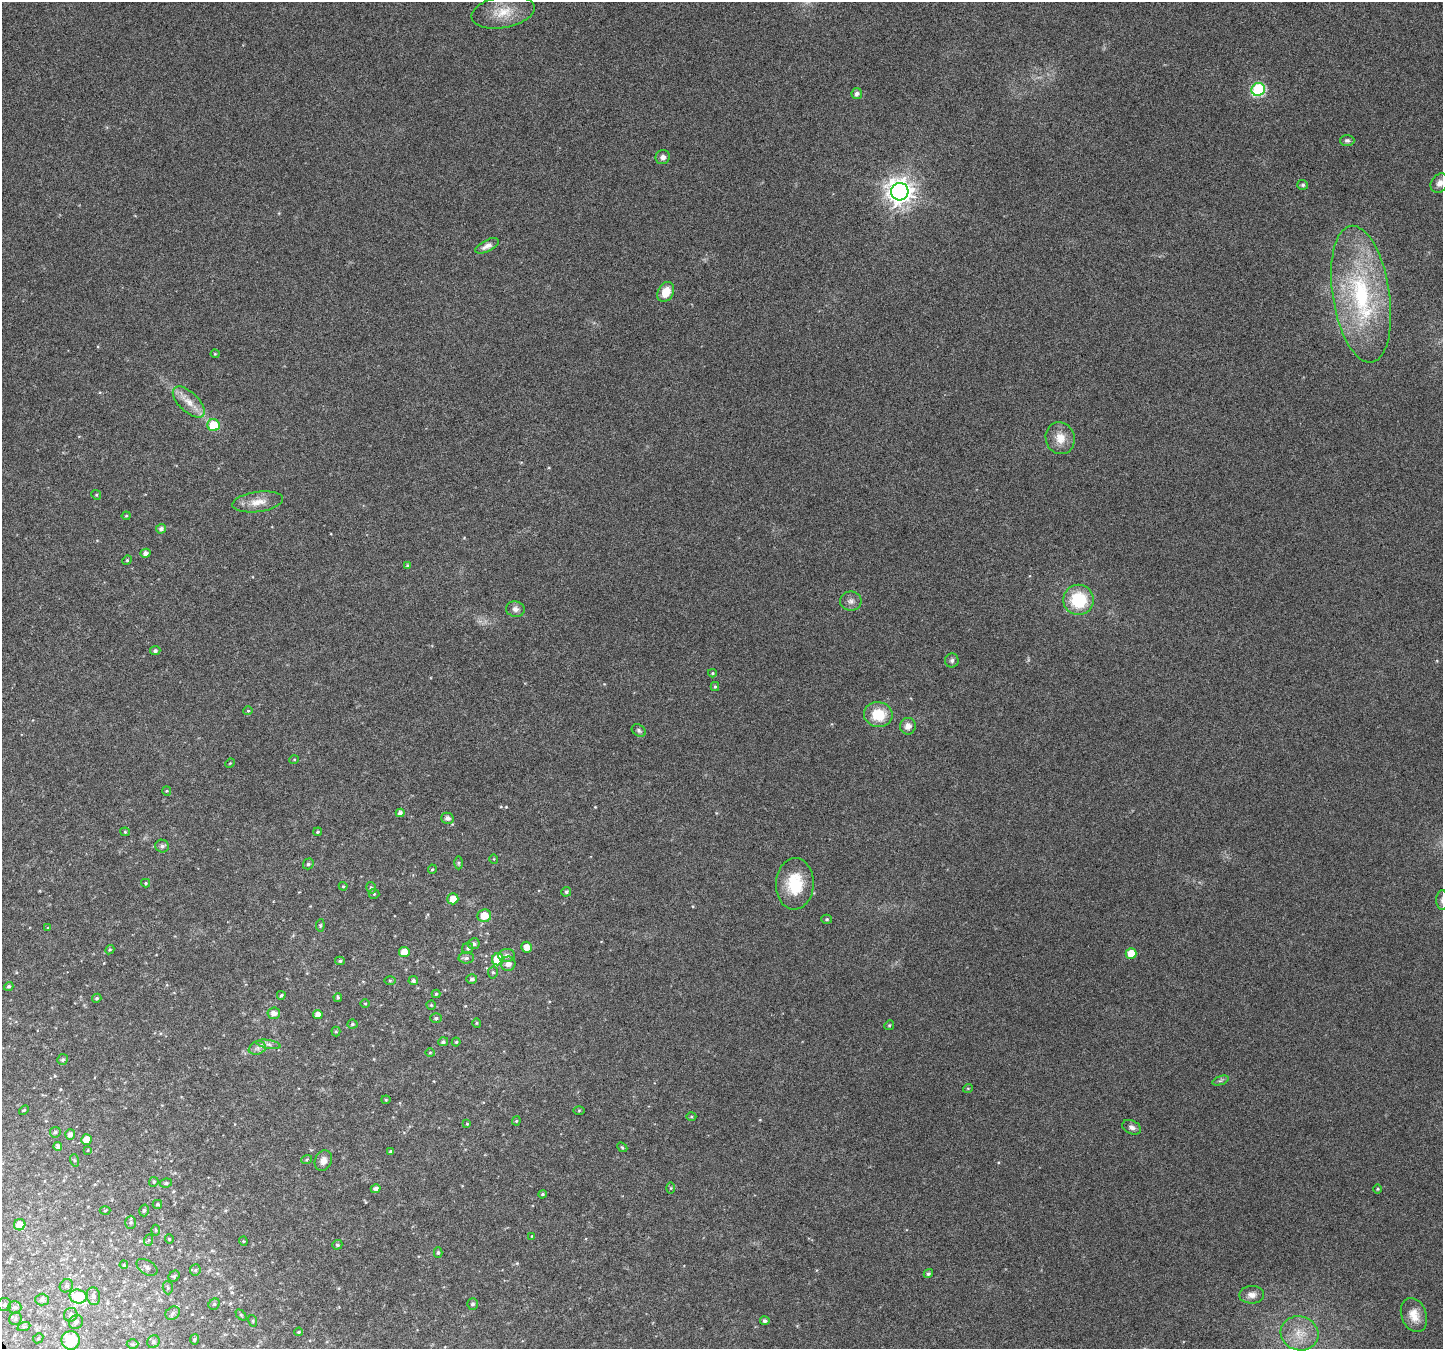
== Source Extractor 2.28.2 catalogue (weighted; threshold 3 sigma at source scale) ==
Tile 7 of 4 x 4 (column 3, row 2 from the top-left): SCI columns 2886-4326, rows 2855-4201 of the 5767 x 5649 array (HDU 1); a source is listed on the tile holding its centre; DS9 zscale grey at full resolution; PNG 1445 x 1351 px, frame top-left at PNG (2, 2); each listed source drawn as its Kron ellipse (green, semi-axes under 4 px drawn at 4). Shown black and unused: <1% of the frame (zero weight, under 4 of 8 exposures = <1% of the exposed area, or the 3 px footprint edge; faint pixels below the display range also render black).
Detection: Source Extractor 2.28.2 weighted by HDU 2 'WHT'; one run over the whole footprint, this tile lists its part. Background 0.0378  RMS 0.0028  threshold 0.0113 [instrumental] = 3 sigma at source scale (4.09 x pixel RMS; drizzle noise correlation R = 1.36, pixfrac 0.8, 0.0396/0.0396 arcsec/px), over >= 5 px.
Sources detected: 160; all 160 listed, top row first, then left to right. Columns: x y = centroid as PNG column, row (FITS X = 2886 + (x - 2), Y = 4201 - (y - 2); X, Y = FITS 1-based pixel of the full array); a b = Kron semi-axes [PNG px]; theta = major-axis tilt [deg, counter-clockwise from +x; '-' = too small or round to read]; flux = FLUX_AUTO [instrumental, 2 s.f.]
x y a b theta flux
503 12 32 15 10 6.2
1258 89 7 6 - 30
857 93 5 5 - 0.98
1347 140 7 5 0 0.59
663 157 7 7 - 1
1440 183 10 8 52 1.4
1303 185 5 5 - 0.48
900 192 9 8 - 250
487 246 13 5 27 1.4
666 292 10 7 61 4
1361 294 69 28 -81 34
215 354 4 4 - 0.25
189 402 20 9 -44 3.3
213 425 6 6 - 7.1
1060 438 16 14 -72 3.7
96 495 5 4 - 0.33
258 502 25 10 8 3.5
126 516 4 4 - 0.3
161 529 5 4 - 0.87
145 553 5 4 - 1.1
127 560 5 4 - 0.34
407 565 4 3 - 0.33
1078 600 15 15 - 12
851 601 10 9 - 1.3
515 609 9 8 - 1.1
155 651 5 4 - 0.63
952 660 7 7 - 0.63
712 673 4 3 - 0.31
715 687 4 4 - 0.35
248 711 5 4 - 0.31
878 715 14 12 -9 7.3
908 726 8 8 - 1.6
639 730 7 5 -36 0.6
294 760 5 3 - 0.21
230 763 5 4 - 0.25
167 791 5 4 - 0.27
400 813 4 4 - 0.88
447 818 6 5 - 1.1
125 832 4 4 - 0.3
318 832 4 3 - 0.33
162 846 7 6 - 0.82
494 859 5 3 - 0.2
458 863 6 4 90 0.42
308 864 5 5 - 0.55
432 869 5 4 - 0.3
146 883 4 4 - 0.29
795 884 26 19 88 9.6
343 886 4 4 - 0.3
371 888 6 4 -73 0.47
566 892 5 5 - 0.53
374 894 5 5 - 0.34
453 899 5 5 - 2.6
1442 900 10 6 90 0.78
484 916 7 6 - 4
827 919 5 4 - 0.37
320 925 6 4 83 0.33
48 928 4 3 - 0.26
474 944 6 5 - 0.74
526 947 5 5 - 2.4
468 948 6 5 - 0.62
110 950 5 4 - 0.34
404 952 5 5 - 3
1131 953 5 5 - 4.6
507 955 8 6 3 1.2
466 958 8 5 2 0.73
498 959 6 5 - 8.1
340 961 5 4 - 0.4
508 964 7 7 - 1.7
493 972 6 5 - 0.48
472 979 5 5 - 0.76
390 981 5 3 - 0.29
413 981 5 4 - 0.66
9 986 5 4 - 0.49
436 994 4 4 - 0.33
281 995 4 3 - 0.43
338 997 4 3 - 0.36
97 998 5 4 - 0.41
365 1003 5 3 - 0.25
431 1005 4 4 - 0.31
274 1013 6 6 - 1.6
318 1015 5 4 - 1.9
436 1018 6 5 - 0.42
477 1023 4 4 - 0.3
352 1024 5 4 - 0.43
889 1025 5 4 - 0.34
336 1032 5 4 - 0.32
443 1042 5 4 - 0.57
456 1042 4 4 - 0.34
268 1044 12 3 -10 0.81
257 1048 9 6 20 0.97
430 1053 5 3 - 0.27
63 1059 5 5 - 0.54
1220 1081 8 3 19 0.5
968 1088 5 3 - 0.21
386 1100 4 4 - 0.26
24 1110 5 3 - 0.3
579 1110 5 4 - 0.26
691 1117 5 3 - 0.26
516 1121 4 4 - 0.29
467 1124 4 4 - 0.26
1132 1127 10 6 -25 1
55 1132 5 5 - 0.49
70 1135 5 5 - 1.3
86 1139 5 5 - 2.3
58 1147 4 4 - 0.93
622 1147 5 4 - 0.35
88 1150 4 2 - 0.17
391 1151 4 3 - 0.42
307 1159 5 3 - 0.31
74 1160 6 4 -71 0.36
323 1160 10 8 65 1.7
154 1182 5 4 - 0.34
166 1183 6 4 9 0.51
671 1188 6 4 89 0.3
376 1189 5 4 - 0.91
1378 1189 5 3 - 0.24
542 1194 4 3 - 0.34
157 1204 5 4 - 0.46
144 1210 6 4 74 0.48
105 1211 5 3 - 0.25
131 1222 7 5 90 0.54
20 1225 6 5 - 3.2
156 1230 5 3 - 0.24
532 1236 4 2 - 0.18
169 1239 4 4 - 0.28
149 1240 6 3 69 0.31
243 1241 4 4 - 0.28
337 1245 5 4 - 0.48
438 1253 5 4 - 0.45
124 1265 4 3 - 0.22
147 1267 11 7 -32 0.84
195 1270 6 5 - 0.42
928 1274 5 4 - 0.47
174 1276 6 5 - 0.42
66 1286 7 6 - 0.61
168 1288 6 5 - 0.43
1252 1295 12 9 2 1.7
93 1296 9 6 -81 0.85
78 1297 9 7 -13 11
42 1300 7 6 - 0.91
4 1304 6 6 - 0.55
214 1304 6 5 - 0.39
473 1304 5 5 - 0.67
14 1307 7 6 - 0.88
173 1313 8 6 35 0.77
71 1315 7 6 - 0.83
241 1315 6 4 -45 0.32
1414 1315 18 12 -69 3.4
15 1319 7 6 - 0.66
253 1321 6 3 -73 0.26
765 1321 5 4 - 0.67
76 1322 7 6 - 0.9
24 1326 7 4 20 0.45
299 1332 4 3 - 0.28
1299 1333 19 17 -14 5.5
38 1338 5 4 - 0.38
194 1339 5 4 - 0.36
71 1340 9 9 - 9.7
153 1342 6 6 - 0.62
132 1344 6 5 - 0.39
Isophote crosses this tile's border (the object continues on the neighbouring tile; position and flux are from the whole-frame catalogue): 2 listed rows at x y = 1440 183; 1442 900